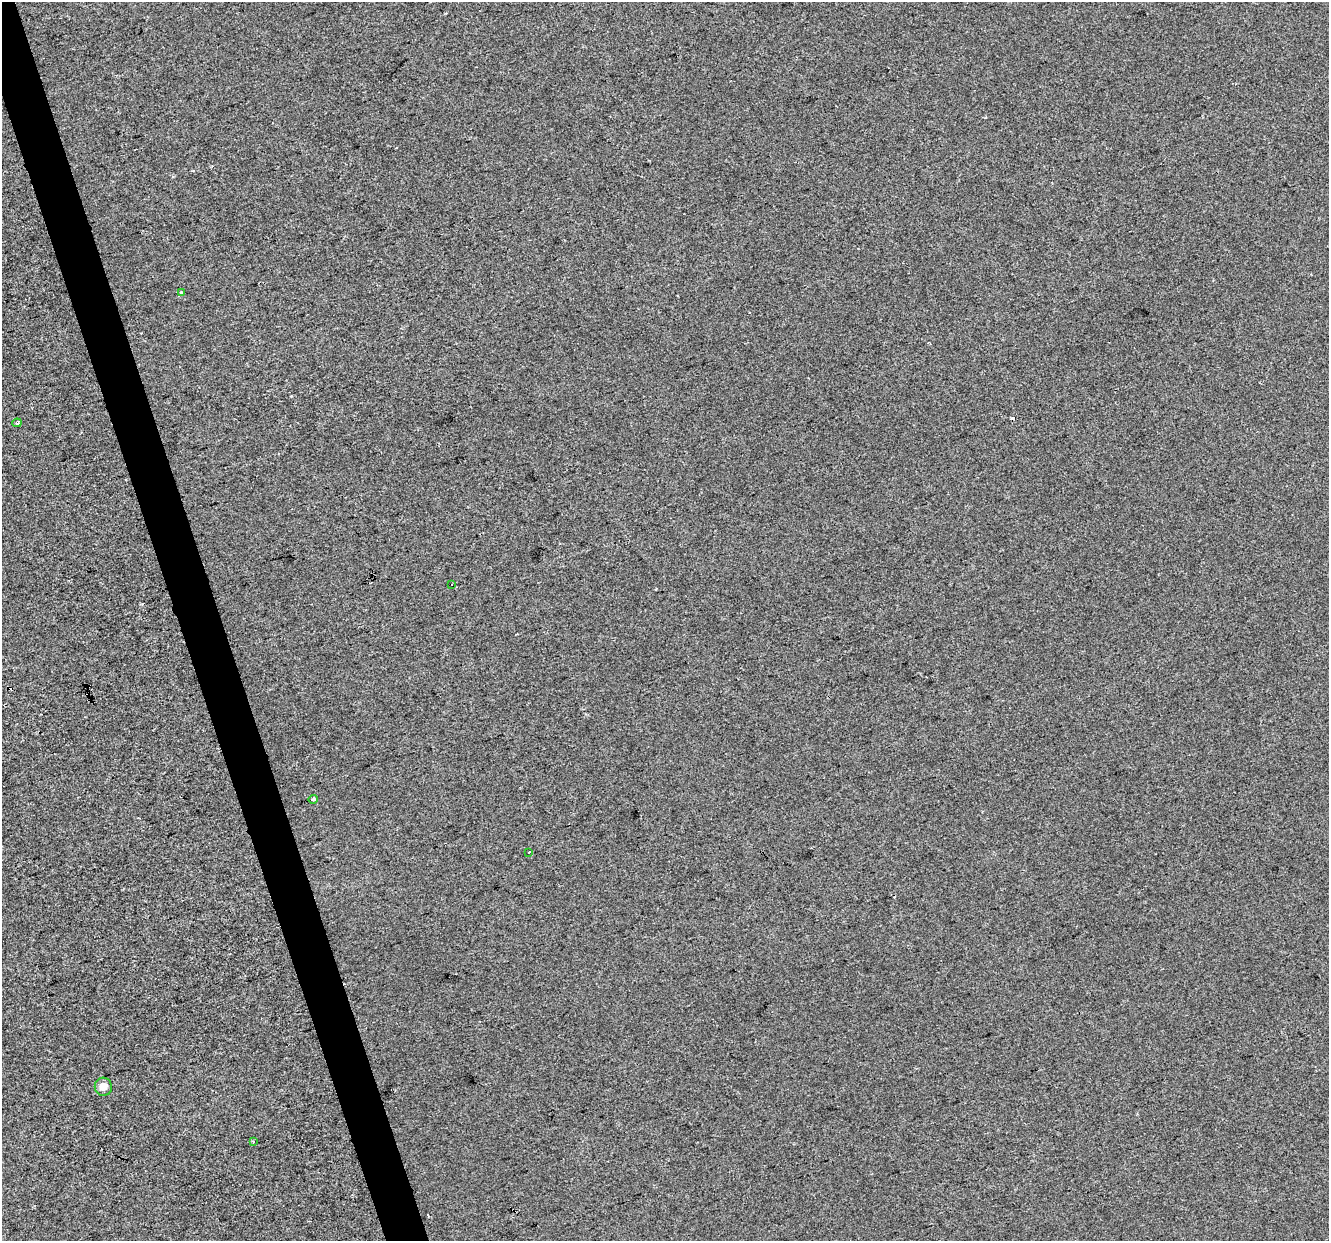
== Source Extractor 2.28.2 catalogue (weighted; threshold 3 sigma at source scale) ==
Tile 11 of 4 x 4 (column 3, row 3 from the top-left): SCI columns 2655-3981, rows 1349-2587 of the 5308 x 5123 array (HDU 1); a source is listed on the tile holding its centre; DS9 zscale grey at full resolution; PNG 1331 x 1243 px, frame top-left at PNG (2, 2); each listed source drawn as its Kron ellipse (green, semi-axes under 4 px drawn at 4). Shown black and unused: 3% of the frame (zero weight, under 2 of 3 exposures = <1% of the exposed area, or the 3 px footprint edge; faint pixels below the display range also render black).
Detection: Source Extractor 2.28.2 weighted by HDU 2 'WHT'; one run over the whole footprint, this tile lists its part. Background -8.58e-04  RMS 0.0056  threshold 0.0252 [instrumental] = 3 sigma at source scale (4.5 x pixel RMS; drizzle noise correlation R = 1.50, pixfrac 1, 0.0396/0.0396 arcsec/px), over >= 5 px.
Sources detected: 10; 3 cosmic-ray / hot-pixel residue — neither listed nor drawn; the other 7 listed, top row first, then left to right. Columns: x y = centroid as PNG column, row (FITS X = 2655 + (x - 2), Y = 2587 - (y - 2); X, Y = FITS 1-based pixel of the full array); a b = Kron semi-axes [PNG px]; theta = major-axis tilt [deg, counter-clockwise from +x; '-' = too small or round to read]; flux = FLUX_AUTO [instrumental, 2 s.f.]
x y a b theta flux
182 293 3 3 - 1.5
17 423 4 3 - 1.1
451 584 3 3 - 1.1
313 799 4 3 - 4.9
529 852 3 2 - 0.36
103 1087 9 8 - 4.1
253 1142 3 3 - 0.66